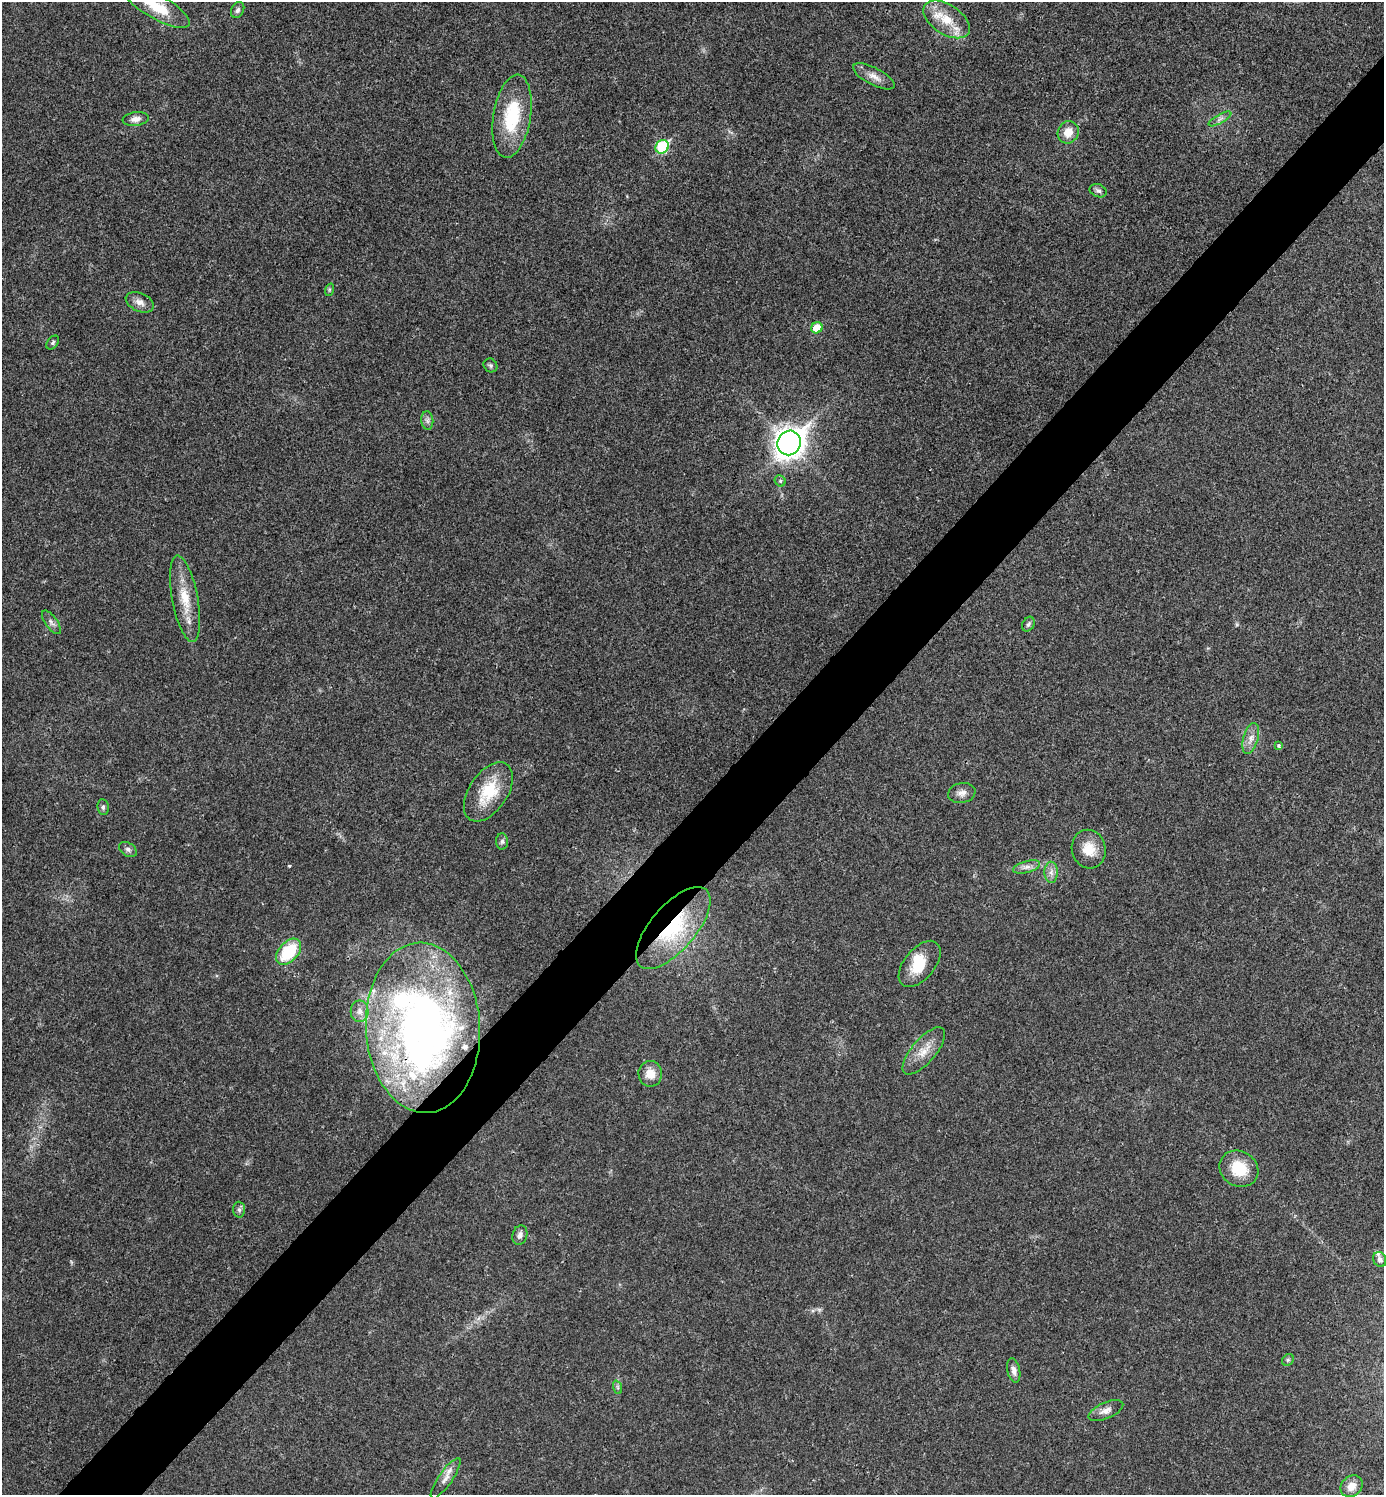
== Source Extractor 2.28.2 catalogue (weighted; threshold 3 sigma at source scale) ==
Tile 7 of 4 x 4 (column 3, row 2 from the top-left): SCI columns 2921-4302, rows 2995-4487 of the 5984 x 5984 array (HDU 1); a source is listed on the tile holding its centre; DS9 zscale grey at full resolution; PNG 1386 x 1497 px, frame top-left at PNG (2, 2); each listed source drawn as its Kron ellipse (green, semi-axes under 4 px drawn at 4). Shown black and unused: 5% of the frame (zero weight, under 3 of 4 exposures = <1% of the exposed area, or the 3 px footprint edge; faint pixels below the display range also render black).
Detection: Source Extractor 2.28.2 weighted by HDU 2 'WHT'; one run over the whole footprint, this tile lists its part. Background 0.0203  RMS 0.004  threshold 0.0182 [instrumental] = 3 sigma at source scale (4.5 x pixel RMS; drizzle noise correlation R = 1.50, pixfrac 1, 0.05/0.05 arcsec/px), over >= 5 px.
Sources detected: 54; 1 inside a brighter object's white glare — neither listed nor drawn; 5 inside a brighter listed object's ellipse — not listed separately; the other 48 listed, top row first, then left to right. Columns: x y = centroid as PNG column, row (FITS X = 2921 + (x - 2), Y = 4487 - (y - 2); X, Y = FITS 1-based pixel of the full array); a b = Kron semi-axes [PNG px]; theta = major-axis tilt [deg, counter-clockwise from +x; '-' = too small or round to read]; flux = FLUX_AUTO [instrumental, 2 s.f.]
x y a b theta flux
157 7 37 12 -30 13
238 10 8 6 64 1.3
947 19 26 15 -33 11
874 76 23 8 -27 3.8
512 116 42 18 81 24
136 119 13 7 8 2.4
1220 119 13 4 30 1.4
1068 132 11 10 - 5
662 147 7 6 - 32
1098 191 9 6 -23 1.2
329 290 6 4 72 0.63
140 302 15 9 -25 2.8
817 328 6 5 - 8.7
53 343 8 5 51 0.82
490 365 7 6 - 0.91
427 420 9 6 -84 1.4
789 443 12 11 - 540
780 481 6 5 - 0.69
185 599 44 13 -79 11
51 622 14 6 -54 1.7
1028 624 8 6 60 1
1251 738 16 7 74 3.1
1279 745 4 4 - 0.8
488 792 33 19 56 16
962 793 14 10 11 2.5
103 807 8 5 -82 0.94
502 841 8 6 87 1.2
128 849 10 6 -32 1.2
1089 849 19 17 -76 7.4
1027 867 14 5 15 2.2
1051 872 10 6 -88 2
673 928 51 22 49 35
288 952 15 9 47 20
920 964 27 15 51 10
360 1011 11 9 -89 2.4
423 1028 85 57 -87 250
924 1051 29 12 49 6.8
650 1074 13 12 - 4.9
1239 1169 20 17 -33 12
239 1210 8 6 -87 1.1
520 1235 10 7 74 1.8
1380 1259 8 6 -64 1.6
1288 1360 6 5 - 0.81
1014 1370 12 6 -78 2
617 1387 7 4 -71 0.79
1106 1411 19 8 23 2.8
446 1478 24 7 55 3.3
1352 1486 12 10 41 4
Overlapping masked pixels (flux is a lower limit): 2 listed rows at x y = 673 928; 423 1028
Isophote crosses this tile's border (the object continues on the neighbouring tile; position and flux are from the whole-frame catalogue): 1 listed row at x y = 157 7